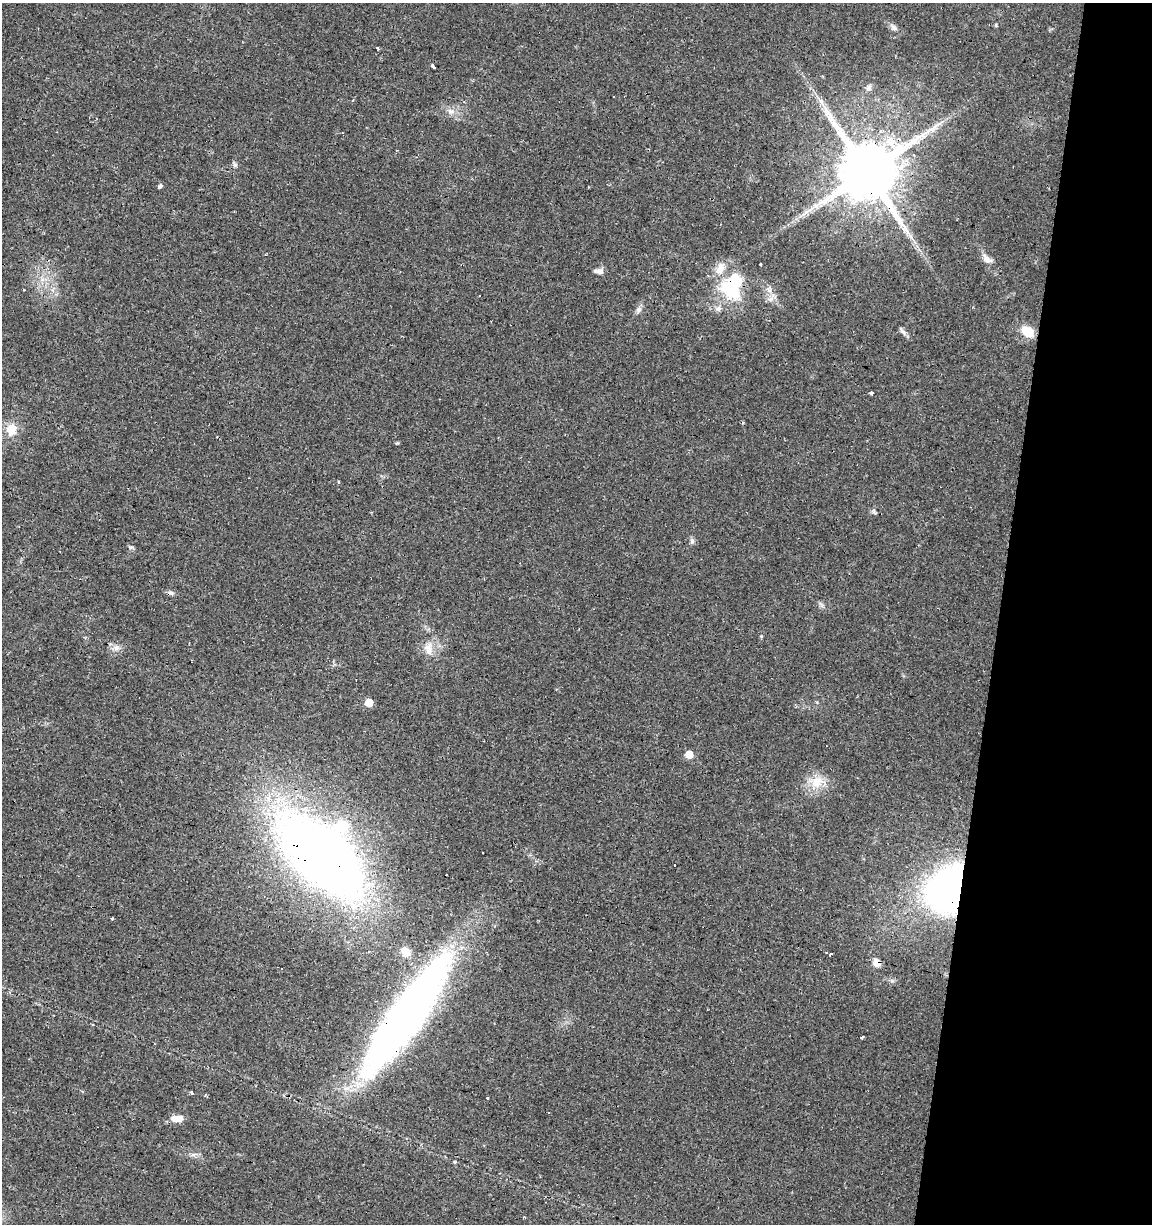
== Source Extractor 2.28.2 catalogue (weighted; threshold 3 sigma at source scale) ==
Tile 8 of 4 x 4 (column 4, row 2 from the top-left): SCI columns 3733-4882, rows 2447-3668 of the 5106 x 4899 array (HDU 1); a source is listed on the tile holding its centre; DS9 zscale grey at full resolution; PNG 1154 x 1226 px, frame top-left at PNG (2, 3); no overlay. Shown black and unused: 13% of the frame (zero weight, under 2 of 3 exposures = <1% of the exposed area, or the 3 px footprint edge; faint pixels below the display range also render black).
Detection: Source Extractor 2.28.2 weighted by HDU 2 'WHT'; one run over the whole footprint, this tile lists its part. Background 0.0131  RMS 0.0028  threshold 0.0127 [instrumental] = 3 sigma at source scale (4.5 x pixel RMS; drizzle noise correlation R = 1.50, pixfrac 1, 0.0396/0.0396 arcsec/px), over >= 5 px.
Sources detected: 65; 1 inside a brighter object's white glare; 12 cosmic-ray / hot-pixel residue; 1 long thin detection or spike segment (spike, bleed or trail) — not listed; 2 inside a brighter listed object's ellipse — not listed separately; the other 49 listed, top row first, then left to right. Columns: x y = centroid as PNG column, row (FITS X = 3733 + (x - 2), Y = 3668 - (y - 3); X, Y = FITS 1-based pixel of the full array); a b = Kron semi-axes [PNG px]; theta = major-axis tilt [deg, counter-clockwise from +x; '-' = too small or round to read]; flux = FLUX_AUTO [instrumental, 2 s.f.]
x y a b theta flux
996 25 5 4 - 0.32
894 27 9 7 -51 1
378 48 3 2 - 1.2
433 66 3 3 - 5.2
869 88 8 7 - 0.98
614 96 3 2 - 0.4
821 102 14 5 -62 1.8
451 111 11 6 -14 1.5
913 154 3 3 - 0.92
867 171 16 15 - 2700
160 186 5 3 - 2.5
987 259 15 8 -43 2
760 264 3 3 - 0.36
597 271 11 6 9 1.2
732 290 33 21 -36 15
769 290 10 5 -35 1.1
771 299 9 6 20 1.2
718 308 9 7 2 1.2
638 310 7 7 - 0.93
903 331 14 5 -50 1
1027 331 12 9 -32 6.1
871 393 3 3 - 1.9
11 429 11 10 - 5
397 443 4 4 - 0.29
339 482 3 3 - 1.3
874 511 7 4 -89 0.56
692 541 8 5 90 0.75
171 592 9 4 -18 0.74
761 636 5 4 - 0.26
116 648 9 6 16 1.2
428 649 18 11 -83 3.3
369 702 5 5 - 5.7
689 754 5 5 - 5
817 782 21 16 14 5.7
341 826 15 12 18 9.8
322 856 67 33 -45 370
951 889 39 31 53 120
112 919 4 3 - 0.25
405 952 13 11 -49 2.8
830 954 3 2 - 0.61
876 963 10 7 -54 2.3
282 969 3 2 - 0.47
408 1014 121 27 55 210
862 1038 5 2 - 0.68
191 1093 3 3 - 0.48
488 1098 3 3 - 1.9
177 1118 13 7 3 3.4
455 1162 4 3 - 0.37
524 1217 3 3 - 0.29
Overlapping masked pixels (flux is a lower limit): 6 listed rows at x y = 867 171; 732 290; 322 856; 951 889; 876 963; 408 1014
Unlisted compact peaks at least as high as the median listed source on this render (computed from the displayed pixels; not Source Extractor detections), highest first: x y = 130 547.